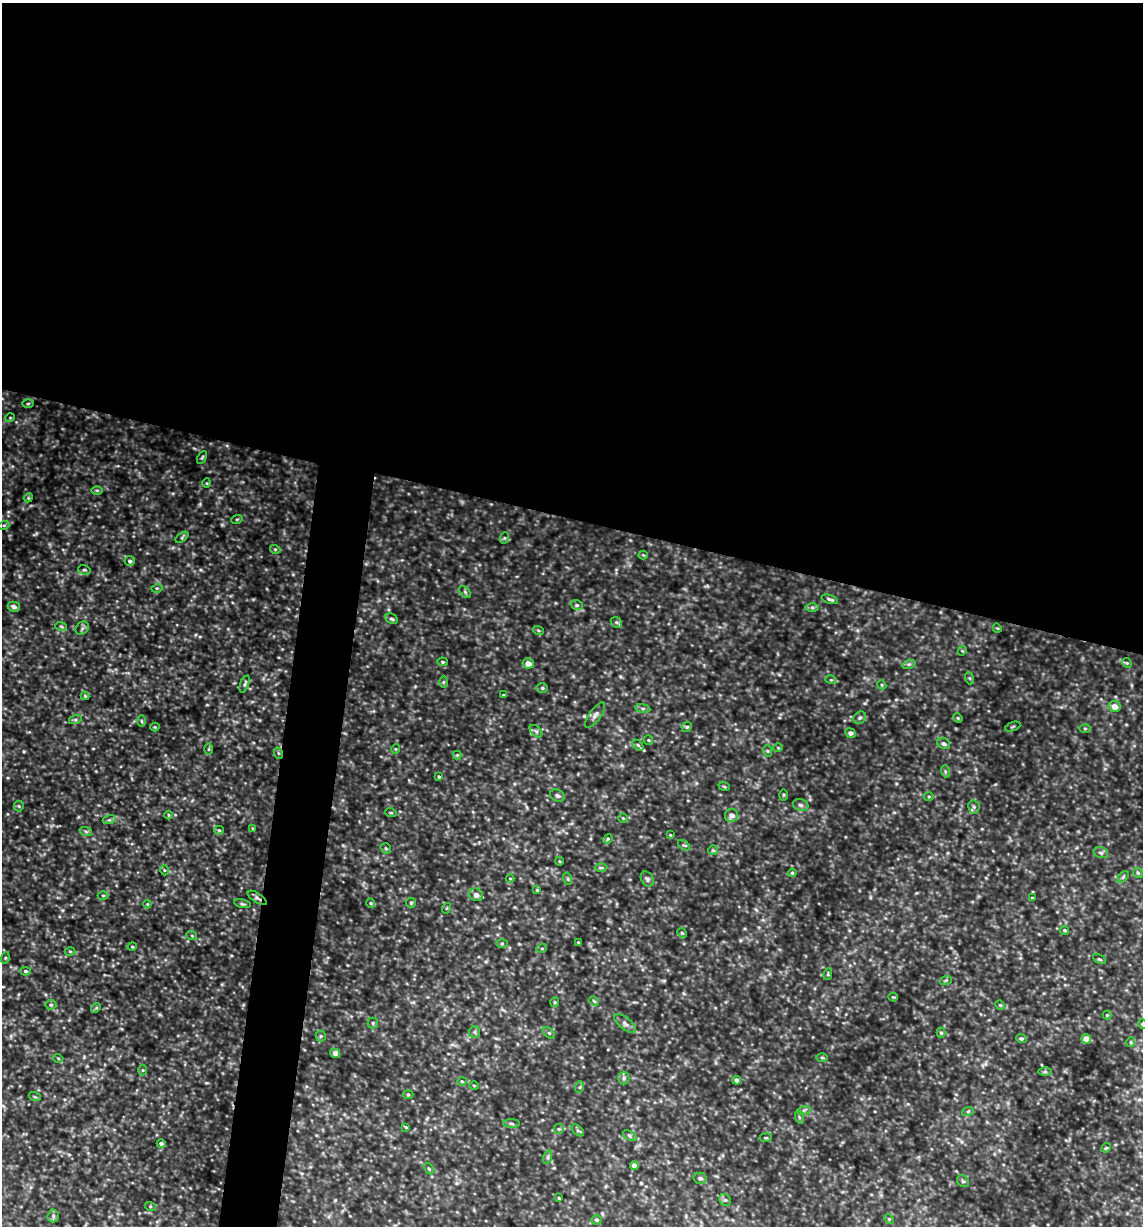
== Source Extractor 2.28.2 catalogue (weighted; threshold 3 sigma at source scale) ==
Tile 3 of 4 x 4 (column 3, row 1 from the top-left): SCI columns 2400-3540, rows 3675-4898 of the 4916 x 4899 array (HDU 1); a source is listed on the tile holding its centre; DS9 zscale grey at full resolution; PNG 1145 x 1228 px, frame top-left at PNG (2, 3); each listed source drawn as its Kron ellipse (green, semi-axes under 4 px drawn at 4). Shown black and unused: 45% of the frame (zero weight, under 3 of 4 exposures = <1% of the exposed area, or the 3 px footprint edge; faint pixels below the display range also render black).
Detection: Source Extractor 2.28.2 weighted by HDU 2 'WHT'; one run over the whole footprint, this tile lists its part. Background 0.424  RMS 0.053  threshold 0.239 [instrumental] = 3 sigma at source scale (4.5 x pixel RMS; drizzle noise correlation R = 1.50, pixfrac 1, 0.05/0.05 arcsec/px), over >= 5 px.
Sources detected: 169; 1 too faint to see at this stretch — neither listed nor drawn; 1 inside a brighter listed object's ellipse — not listed separately; the other 167 listed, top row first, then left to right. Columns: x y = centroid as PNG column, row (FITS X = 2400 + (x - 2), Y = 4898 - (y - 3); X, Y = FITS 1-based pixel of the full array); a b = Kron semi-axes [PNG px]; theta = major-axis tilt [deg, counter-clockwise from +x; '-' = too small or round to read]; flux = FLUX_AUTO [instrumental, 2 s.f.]
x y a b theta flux
28 403 6 4 2 5.4
10 418 5 3 - 4
202 457 7 4 62 6.6
207 483 5 3 - 4.2
97 490 6 4 0 6.7
28 498 4 3 - 4.9
237 519 6 3 18 5.2
4 525 5 3 - 5.4
182 537 7 4 38 7.5
504 538 6 3 72 6
275 549 5 3 - 5.1
643 555 4 4 - 5.2
130 561 5 5 - 12
84 570 6 4 -18 8.5
157 588 5 3 - 5.1
465 592 7 4 -46 8.6
830 599 9 3 -19 10
577 605 6 4 -21 8
14 607 6 5 - 19
812 607 6 4 0 8.1
392 619 6 5 - 9.8
616 622 6 4 -43 8.6
61 626 6 3 -20 6.4
82 628 7 6 - 12
997 628 5 3 - 4.7
538 630 5 3 - 5.3
962 651 5 3 - 4.6
443 662 5 4 - 7.6
528 663 6 5 - 35
1127 663 5 4 - 5.6
909 664 7 4 18 7.9
969 678 6 4 -70 6.6
831 680 5 3 - 5.5
443 682 6 4 89 6.3
245 684 9 4 71 9.7
882 685 5 3 - 4.9
542 688 6 5 - 8.4
503 695 3 3 - 4.6
85 696 4 4 - 5.8
1115 706 6 5 - 45
643 708 7 4 -8 10
595 715 15 5 54 21
860 718 7 5 44 9.8
958 718 5 4 - 5.3
75 720 6 4 18 8.2
141 721 6 4 -89 6.5
155 727 4 4 - 5
687 727 5 4 - 7.1
1013 727 8 2 21 4.7
1085 728 6 4 0 6.4
536 731 7 4 -44 10
850 733 5 5 - 16
648 740 5 4 - 5.6
944 744 7 5 -31 13
638 745 6 4 -45 7.6
778 748 4 4 - 5
209 749 6 4 89 6.5
395 749 5 3 - 4.3
768 751 6 3 -70 5.9
278 753 6 3 -71 6.2
457 755 4 4 - 5.4
945 771 6 4 -73 7.6
439 777 4 3 - 5.4
724 786 6 3 -20 5.6
784 795 5 3 - 5.2
557 796 8 5 -23 14
929 796 5 3 - 5.2
801 805 8 6 -16 13
19 806 5 5 - 6.5
974 807 6 5 - 9.9
391 813 6 3 -18 5
168 815 4 3 - 4.5
731 815 6 6 - 31
623 818 4 4 - 5.5
109 820 6 4 17 9.3
253 828 4 4 - 4.8
219 830 5 4 - 6.3
86 832 6 4 -20 8
670 835 3 3 - 3.8
608 839 5 4 - 6.2
684 845 7 3 -35 6.5
386 848 6 4 -44 6.9
713 850 5 5 - 6.2
1101 853 7 5 -17 11
559 861 4 3 - 4.5
601 868 6 4 1 7.5
164 870 5 3 - 4.9
792 873 4 3 - 5.6
1138 873 5 4 - 6.7
1123 877 7 4 46 8.5
510 878 4 3 - 3.8
568 879 6 4 -71 6.8
647 879 8 6 -58 13
537 890 4 4 - 5.7
103 895 5 3 - 5.2
476 895 7 6 - 28
257 898 11 4 -33 13
1032 898 4 2 - 3.5
371 903 5 4 - 5.6
411 903 5 5 - 6.9
147 904 4 3 - 4.1
242 904 8 3 -12 7.5
447 908 5 3 - 4.3
1065 930 4 3 - 6.7
682 933 5 4 - 6.1
192 936 5 3 - 4.8
578 942 3 2 - 3.5
502 943 6 4 1 6.3
132 947 5 3 - 4.5
542 948 5 3 - 5
70 951 5 3 - 4.9
5 958 5 3 - 5.3
1099 959 7 3 -27 6.2
25 971 5 4 - 8.8
828 974 6 3 73 5.9
946 980 6 3 19 5.5
893 997 5 3 - 5.1
594 1001 5 3 - 5.4
555 1002 5 4 - 5.6
51 1005 5 5 - 7.6
1000 1005 5 4 - 5.6
96 1008 5 4 - 6
1107 1015 4 4 - 4.6
373 1023 5 5 - 6.9
625 1023 13 6 -40 21
1142 1024 5 3 - 4
474 1032 6 5 - 11
549 1033 7 4 -45 8.7
941 1033 5 4 - 6.9
321 1036 5 5 - 7.8
1021 1038 5 4 - 9
1086 1039 5 4 - 59
1131 1042 5 4 - 6
335 1053 5 4 - 23
58 1058 5 3 - 5
822 1058 6 4 -1 5.5
143 1070 5 3 - 5.2
1045 1072 6 4 0 8.1
624 1078 6 5 - 11
737 1080 4 4 - 20
462 1081 4 4 - 5.7
474 1085 4 3 - 4.2
580 1087 6 4 71 6.3
408 1094 5 3 - 5.3
35 1097 6 4 -19 6.1
804 1110 7 4 18 9.4
968 1111 6 4 19 6.1
799 1117 6 4 -72 7.1
512 1124 8 4 -2 9.2
406 1127 4 3 - 5.1
559 1129 5 5 - 6.5
578 1130 7 4 -44 9.7
630 1136 7 4 -33 10
766 1138 6 3 7 5.8
161 1144 4 4 - 12
1106 1148 5 4 - 6.1
548 1157 7 4 72 8.9
634 1166 4 4 - 27
429 1169 6 4 -58 6.8
700 1178 6 5 - 15
963 1181 6 5 - 8.7
559 1198 3 3 - 4.4
725 1200 6 5 - 9.6
150 1206 5 3 - 5.2
53 1216 6 5 - 12
889 1219 5 4 - 6.1
596 1220 5 5 - 7.8
Overlapping masked pixels (flux is a lower limit): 2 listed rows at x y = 278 753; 257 898
Isophote crosses this tile's border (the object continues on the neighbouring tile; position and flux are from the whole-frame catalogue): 2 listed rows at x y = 1142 1024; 596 1220
Unlisted compact peaks at least as high as the median listed source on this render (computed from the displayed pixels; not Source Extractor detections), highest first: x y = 275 694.